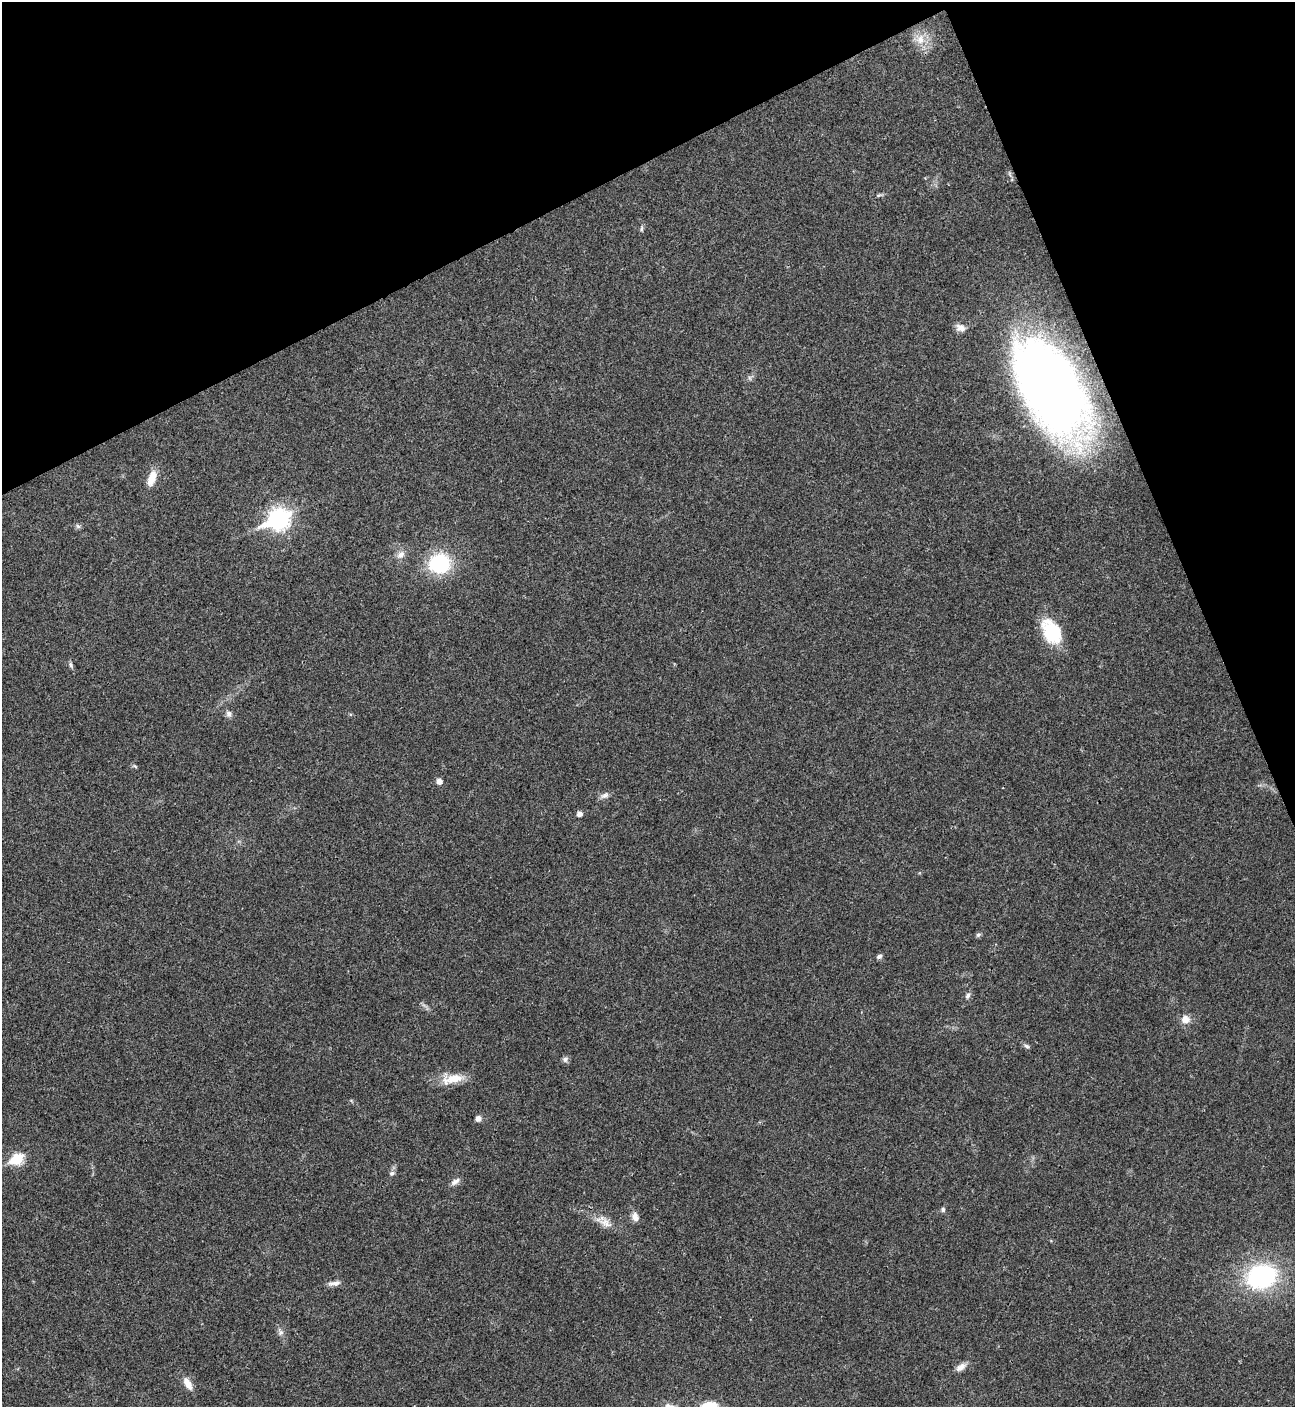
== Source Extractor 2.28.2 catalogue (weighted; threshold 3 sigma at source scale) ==
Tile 3 of 4 x 4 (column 3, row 1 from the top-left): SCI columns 2875-4167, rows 4218-5622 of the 5616 x 5626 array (HDU 1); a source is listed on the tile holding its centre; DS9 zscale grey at full resolution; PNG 1297 x 1409 px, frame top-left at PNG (2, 2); no overlay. Shown black and unused: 21% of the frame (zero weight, under 3 of 4 exposures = <1% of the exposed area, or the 3 px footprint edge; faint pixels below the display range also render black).
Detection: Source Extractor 2.28.2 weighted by HDU 2 'WHT'; one run over the whole footprint, this tile lists its part. Background 0.0202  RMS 0.004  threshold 0.0181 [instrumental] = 3 sigma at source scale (4.5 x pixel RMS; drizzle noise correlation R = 1.50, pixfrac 1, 0.05/0.05 arcsec/px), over >= 5 px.
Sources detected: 36; all 36 listed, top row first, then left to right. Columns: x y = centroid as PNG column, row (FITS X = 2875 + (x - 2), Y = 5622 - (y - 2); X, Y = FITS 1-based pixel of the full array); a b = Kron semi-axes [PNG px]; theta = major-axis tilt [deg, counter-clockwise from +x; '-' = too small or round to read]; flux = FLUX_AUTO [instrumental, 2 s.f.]
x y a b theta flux
920 39 15 10 75 4.8
641 229 8 4 89 0.7
960 328 13 9 -19 2.4
750 378 7 4 -71 0.65
1047 385 94 48 -62 260
152 478 18 8 70 5.4
279 519 10 8 25 190
78 526 7 5 -30 0.77
401 555 12 8 43 2.4
439 564 18 16 9 30
1051 632 31 19 -62 16
71 665 7 4 -88 0.73
229 714 9 7 -75 1.4
135 766 7 4 -37 0.54
439 781 6 5 - 2.1
605 795 12 7 24 1.7
579 814 5 5 - 1.8
978 935 7 5 30 0.75
879 956 7 5 21 1
968 995 8 5 64 1.2
1185 1019 9 9 - 3.4
1027 1046 8 5 -39 0.87
565 1059 8 6 90 1.1
454 1079 29 11 8 7.2
478 1119 6 6 - 1.7
17 1159 7 6 - 27
392 1173 8 6 24 1.1
455 1182 12 6 34 1.8
943 1210 6 5 - 0.79
635 1217 11 7 -74 2.5
606 1223 19 10 -29 4.1
1262 1276 23 19 14 58
334 1283 18 6 6 1.9
281 1333 8 6 89 1.3
961 1367 14 8 33 2.5
188 1384 17 8 -60 3.7
Overlapping masked pixels (flux is a lower limit): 1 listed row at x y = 1047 385